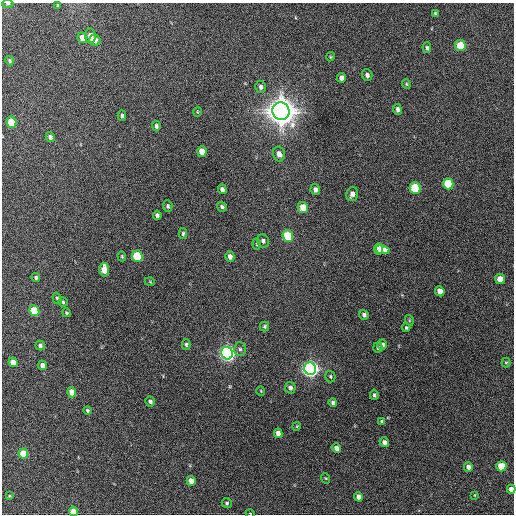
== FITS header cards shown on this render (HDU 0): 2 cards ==
NAXIS1  =                  512 / Axis length
NAXIS2  =                  512 / Axis length

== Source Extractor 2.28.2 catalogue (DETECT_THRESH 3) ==
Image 512 x 512 px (HDU 0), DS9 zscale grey, 1 PNG px = 1 image px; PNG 516 x 516 px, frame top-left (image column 1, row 512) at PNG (2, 3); each listed source drawn as its Kron ellipse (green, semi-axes under 4 px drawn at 4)
Background 234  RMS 15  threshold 44.6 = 3 sigma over >= 5 px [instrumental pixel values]
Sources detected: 89; all 89 listed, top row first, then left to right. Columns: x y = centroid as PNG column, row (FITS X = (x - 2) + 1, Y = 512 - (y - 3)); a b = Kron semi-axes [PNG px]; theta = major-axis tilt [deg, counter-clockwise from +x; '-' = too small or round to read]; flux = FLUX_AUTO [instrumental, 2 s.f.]
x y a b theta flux
8 4 5 4 - 1.7e+03
58 6 4 3 - 1.5e+03
435 14 4 3 - 1.5e+03
90 36 7 5 -85 6.9e+03
82 38 5 4 - 9.6e+03
95 40 6 5 - 5.8e+03
460 46 5 5 - 2.8e+04
427 48 5 3 - 1.8e+03
330 57 4 3 - 8.9e+02
10 61 5 4 - 1.6e+03
367 75 6 5 - 2.9e+03
341 78 5 4 - 4.2e+03
406 84 4 4 - 1.0e+03
261 87 6 5 - 2.9e+03
397 109 5 4 - 2.7e+03
281 111 9 8 - 1.9e+06
197 112 5 3 - 8.7e+02
122 116 5 3 - 1.5e+03
11 122 5 5 - 2.8e+04
156 126 5 4 - 2.1e+03
50 137 5 4 - 3.1e+03
202 152 5 4 - 1.1e+04
279 154 7 6 - 6.1e+03
448 184 6 5 - 3.9e+04
415 188 6 5 - 5.6e+04
222 189 5 4 - 3.6e+03
315 189 6 4 -79 3.7e+03
352 194 7 6 - 4.7e+03
168 206 6 5 - 1.9e+03
222 207 5 4 - 2.1e+03
303 208 6 5 - 1.4e+04
157 215 4 4 - 2.6e+03
183 234 5 4 - 1.5e+03
288 236 6 5 - 5.3e+04
263 241 7 6 - 2.9e+03
257 244 6 3 -88 1.1e+03
379 249 5 3 - 6.2e+03
382 250 7 4 -11 1.8e+04
122 256 5 4 - 1.1e+03
137 256 6 5 - 6.1e+04
230 257 5 4 - 4.3e+03
104 270 7 4 -85 1.8e+04
36 277 4 4 - 1.7e+03
500 279 5 5 - 1.2e+04
150 282 5 3 - 8.5e+02
440 291 5 4 - 7.6e+03
57 298 6 4 -72 1.7e+03
63 302 5 4 - 1.3e+03
34 311 5 5 - 3.3e+04
67 313 5 4 - 1.5e+03
364 315 5 4 - 2.5e+03
409 320 5 3 - 9.6e+02
265 326 5 4 - 1.6e+03
406 328 4 3 - 1.3e+03
186 344 5 4 - 1.6e+03
40 345 5 4 - 2.4e+03
382 345 5 4 - 3.7e+03
378 348 5 4 - 1.5e+03
240 349 7 6 - 2.6e+03
227 353 6 6 - 4.7e+05
13 362 5 4 - 1.1e+04
506 363 5 4 - 1.1e+03
43 365 5 4 - 5.7e+03
310 369 6 6 - 5.4e+05
330 377 6 5 - 1.5e+03
290 388 6 5 - 3.3e+03
261 391 4 3 - 7.6e+02
72 392 5 4 - 1.2e+04
374 395 5 3 - 1.7e+03
150 401 5 4 - 2.3e+03
333 402 4 4 - 2.8e+03
87 410 4 4 - 1.4e+03
382 422 4 3 - 1.8e+03
297 426 4 3 - 9.3e+02
278 433 5 4 - 6.4e+03
384 442 5 4 - 4.5e+03
336 448 5 4 - 5.6e+03
23 454 5 4 - 2.5e+04
501 466 5 5 - 3.1e+04
468 467 5 4 - 4.3e+03
325 478 5 3 - 8.9e+02
191 481 5 4 - 1.0e+04
511 489 4 4 - 6.6e+03
475 495 4 2 - 6.6e+02
9 496 3 2 - 1.0e+03
358 497 5 4 - 5.6e+03
227 503 5 4 - 1.7e+03
73 511 5 4 - 1.2e+04
250 513 4 3 - 6.7e+02
At the frame edge (FLAGS 8, measured only in part): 4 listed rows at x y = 8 4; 511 489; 73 511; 250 513